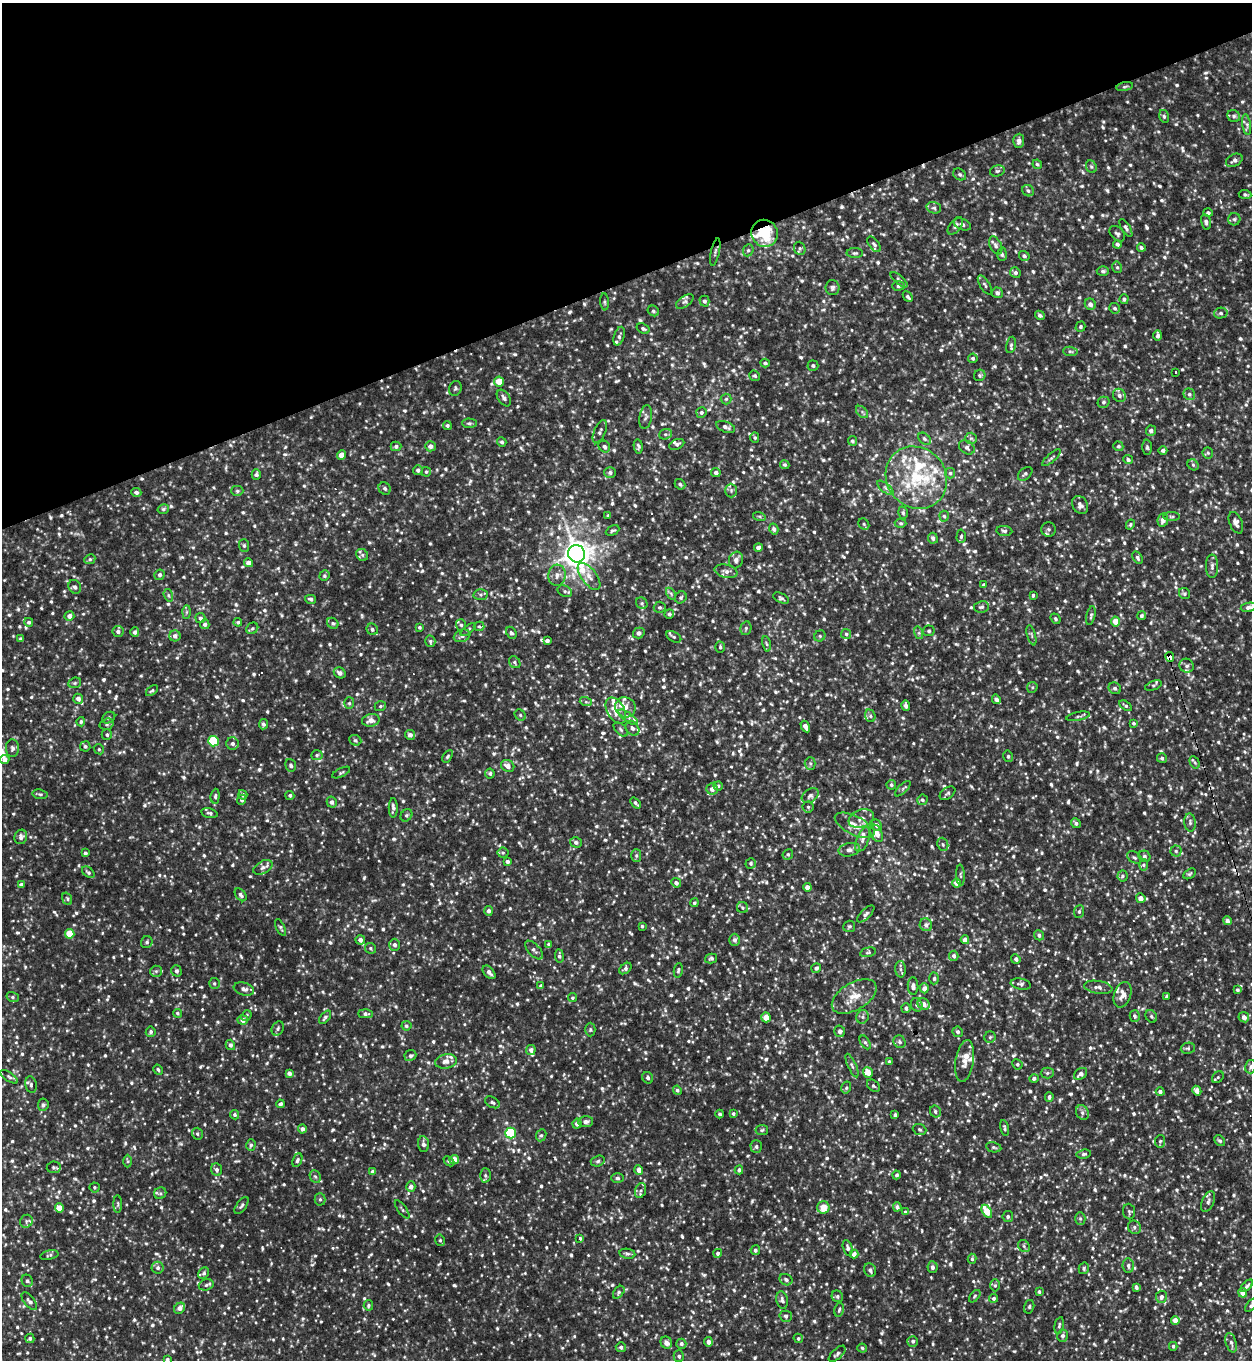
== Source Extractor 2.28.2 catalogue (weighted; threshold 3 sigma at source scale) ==
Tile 3 of 4 x 4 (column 3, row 1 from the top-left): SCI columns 2646-3895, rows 4074-5431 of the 5418 x 5431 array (HDU 1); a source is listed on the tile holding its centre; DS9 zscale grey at full resolution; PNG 1254 x 1362 px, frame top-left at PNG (2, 3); each listed source drawn as its Kron ellipse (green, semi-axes under 4 px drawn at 4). Shown black and unused: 21% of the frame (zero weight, under 2 of 3 exposures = <1% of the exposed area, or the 3 px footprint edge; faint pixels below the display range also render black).
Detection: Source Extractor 2.28.2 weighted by HDU 2 'WHT'; one run over the whole footprint, this tile lists its part. Background 0.053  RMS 0.018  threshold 0.0788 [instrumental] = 3 sigma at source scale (4.5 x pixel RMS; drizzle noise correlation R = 1.50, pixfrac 1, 0.05/0.05 arcsec/px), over >= 5 px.
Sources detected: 1408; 1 too faint to see at this stretch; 7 cosmic-ray / hot-pixel residue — neither listed nor drawn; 32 inside a brighter listed object's ellipse — not listed separately; of the other 1368, all 500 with FLUX_AUTO >= 2.85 (the completeness limit of this list) listed and drawn (868 fainter detections not listed), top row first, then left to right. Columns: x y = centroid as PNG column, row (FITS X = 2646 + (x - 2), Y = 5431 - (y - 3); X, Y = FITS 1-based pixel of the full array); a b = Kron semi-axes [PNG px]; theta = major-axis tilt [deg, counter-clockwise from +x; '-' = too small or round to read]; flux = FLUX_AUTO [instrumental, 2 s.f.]
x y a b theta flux
1125 87 8 4 11 3
1164 116 6 5 - 3.2
1234 116 6 5 - 4.2
1247 125 10 4 -81 4.6
1019 141 7 5 87 6.9
1234 160 9 6 29 6.1
1037 164 5 4 - 3
1091 167 7 5 -68 3.2
997 171 8 5 13 3.6
960 174 7 5 -37 3.6
1028 191 6 5 - 4.1
1245 195 6 4 -5 3.1
934 208 7 5 -15 4.4
1208 213 4 4 - 3.4
1234 219 6 6 - 3.6
1206 222 8 5 -77 4.7
962 224 9 5 -23 4.6
955 226 10 5 53 5.1
1126 228 10 4 -59 4.3
765 233 14 13 - 78
1117 234 9 6 -44 4.8
874 244 9 5 -54 4.1
1117 244 4 4 - 4.5
996 245 9 5 -63 5.3
800 248 7 5 -70 3.7
1141 248 4 3 - 4.2
748 250 6 5 - 3.4
715 252 14 3 78 3.5
855 253 8 5 1 3.5
1002 254 7 4 -87 3.3
1024 256 5 4 - 2.9
1117 267 6 4 -76 2.9
1103 271 6 5 - 3.7
1015 273 5 5 - 4.4
899 280 10 4 -40 4.1
985 285 11 4 -58 4
899 286 6 4 0 4
832 288 7 7 - 4.7
997 293 5 5 - 5.3
908 297 6 3 -47 3.7
1124 299 5 4 - 3.6
685 301 10 5 34 4.8
704 301 5 5 - 4.8
605 302 8 3 -86 2.9
1090 304 6 5 - 7.3
1115 308 5 5 - 3.9
653 311 6 5 - 3.5
1221 313 7 5 12 3.8
1040 315 5 4 - 4.6
1080 327 5 4 - 2.9
643 329 7 5 -21 3.6
619 336 10 5 72 5
1158 336 5 4 - 5.2
1011 345 8 5 78 3.9
1070 351 7 4 -5 3.1
973 358 5 5 - 3.2
765 363 4 4 - 3.7
813 366 5 5 - 3.5
1176 372 3 3 - 3.4
980 375 6 5 - 3.1
755 376 5 5 - 3
499 381 5 5 - 26
455 388 7 6 - 3.4
1189 394 6 5 - 4.5
1119 395 7 6 - 6.3
504 398 9 6 -56 5.6
726 399 5 5 - 2.9
1103 402 6 5 - 3.6
701 412 5 5 - 4.2
862 412 7 4 -46 3.3
646 417 12 6 81 5.4
469 423 7 4 -2 3.4
447 425 4 4 - 3.1
726 427 10 5 -21 6.7
1151 431 5 5 - 5.4
600 432 12 5 67 5.5
665 434 6 5 - 3.4
755 438 5 4 - 2.9
971 438 6 5 - 3.3
924 439 7 5 -42 3.4
852 441 5 4 - 3.7
502 442 5 4 - 3.8
677 444 8 5 26 3.5
396 446 5 5 - 4.3
430 446 5 5 - 7.9
638 446 7 4 -82 3.6
1118 446 5 4 - 3
604 447 6 5 - 5.2
967 447 8 6 -36 5.1
1147 447 7 5 -89 2.9
1163 450 4 4 - 4
1208 453 5 5 - 2.9
341 455 4 4 - 12
1051 458 12 3 41 3.3
1128 460 5 4 - 4.3
785 465 5 4 - 2.9
1193 465 6 5 - 3.4
418 470 5 5 - 5.2
426 472 5 4 - 3
716 472 4 4 - 5.3
610 473 6 5 - 4.8
950 473 5 5 - 3.1
256 474 5 4 - 4.4
1025 474 8 5 41 3.9
916 478 32 29 -48 120
680 484 6 4 -42 3.7
885 488 10 4 -39 4.7
385 489 6 5 - 4.3
731 490 7 5 -90 4.4
237 491 6 5 - 3.1
136 492 5 4 - 5.9
1080 505 10 7 -59 7.3
163 509 6 4 17 3.3
903 513 6 5 - 3.2
608 516 4 4 - 3.3
759 516 6 4 -18 3
944 516 5 4 - 3.1
1172 517 8 4 0 2.9
1163 520 6 5 - 9
901 523 6 4 -3 3
1236 523 11 6 -67 7.2
864 524 6 5 - 3.4
1130 525 5 4 - 2.9
774 529 5 4 - 5.1
1049 529 7 7 - 4.8
613 530 7 4 26 3.3
1004 531 8 5 -7 3.8
961 536 7 4 86 3.5
933 538 5 5 - 5.1
244 545 6 5 - 3.5
758 547 4 4 - 6.7
577 554 9 8 - 2100
362 555 6 5 - 4.4
1138 558 7 4 -60 4
90 559 5 4 - 3
736 560 8 7 - 6.9
248 563 5 4 - 11
1212 566 12 6 90 6.5
726 571 11 6 -12 8.3
160 575 5 5 - 4.9
557 575 10 8 78 9.7
324 576 5 5 - 3.3
589 576 16 7 -53 14
984 585 4 4 - 4.3
75 587 7 6 - 4.9
565 591 8 5 -27 4.1
671 594 7 4 -56 3.3
1184 594 6 5 - 3.3
168 595 6 4 -73 2.9
480 595 7 5 -2 3.7
1033 595 4 3 - 3
681 597 6 5 - 3.8
781 598 8 4 -26 3.6
311 599 5 4 - 4.1
642 603 6 5 - 3.3
660 607 6 5 - 3.3
981 607 8 5 9 4.3
1249 607 8 4 10 5
186 612 7 4 89 3.1
669 614 5 5 - 3.8
69 616 5 4 - 9.7
1091 616 10 4 77 3.6
1142 616 5 4 - 3.8
200 618 5 5 - 4.3
1055 619 5 4 - 3
1115 621 5 4 - 22
29 622 4 4 - 4
238 622 4 4 - 3.3
333 623 6 5 - 2.9
205 624 5 4 - 5
461 625 5 5 - 3.6
479 626 5 4 - 2.9
419 627 4 4 - 3.2
252 628 6 5 - 3.5
746 628 7 5 78 3.8
372 629 6 5 - 4.1
468 629 9 4 37 3.1
118 631 6 5 - 5.3
929 631 6 5 - 3.2
135 632 5 4 - 5.2
511 633 6 5 - 4.3
639 633 6 5 - 6.5
919 633 6 4 -72 3.3
846 634 5 5 - 3.1
1031 635 10 3 -75 3.5
175 636 5 5 - 7.1
462 636 8 6 20 6.6
820 636 6 5 - 3
674 637 8 5 -29 3.1
21 639 4 4 - 3.9
430 641 6 5 - 3.1
547 641 4 3 - 5.9
766 644 8 4 -80 3.1
720 647 5 4 - 3.2
1170 657 5 4 - 170
515 662 6 5 - 3.4
1187 666 7 7 - 5.5
340 673 6 5 - 6.5
75 683 6 5 - 3.1
1153 685 9 4 22 3.3
1032 687 5 5 - 3
1115 688 6 5 - 4.9
152 691 7 4 37 3.1
78 699 5 4 - 7.5
996 699 5 4 - 7.7
586 702 6 4 -18 2.9
349 703 6 5 - 3.3
380 706 6 4 21 2.9
906 706 5 3 - 5.9
1126 706 7 4 -35 3.2
625 707 10 9 - 14
616 711 14 8 -60 20
520 715 6 5 - 3.2
870 716 6 5 - 3.5
1078 716 12 3 11 3.6
628 717 11 4 -36 7.3
109 718 7 5 34 3.1
371 720 9 6 8 11
81 722 5 4 - 2.9
1133 723 4 4 - 2.9
107 724 7 5 17 3.3
263 724 5 4 - 4.3
805 726 6 4 -60 10
632 728 8 6 -55 6.5
621 729 9 5 -46 3.8
107 735 5 5 - 3.3
410 735 5 5 - 6.6
355 740 6 5 - 3.1
214 741 5 5 - 130
232 744 6 6 - 5.9
85 746 5 5 - 3.4
12 748 9 6 88 5.6
99 749 5 4 - 2.9
317 755 5 5 - 3
447 756 7 4 57 3.1
1008 756 6 4 -76 3.2
1162 758 5 5 - 3.6
5 760 5 4 - 8.6
1195 762 6 4 -60 2.9
810 763 6 5 - 3.1
291 765 6 5 - 4.2
508 766 7 5 -31 11
341 773 10 4 26 3.2
490 773 5 5 - 3.7
891 785 5 4 - 3.1
718 786 4 4 - 2.9
712 789 6 5 - 8.4
903 789 10 3 44 3
947 793 9 5 35 3.5
40 794 7 5 -8 3.3
243 795 5 4 - 4.1
290 795 4 4 - 3.2
215 796 7 4 85 3.3
810 796 9 6 34 5.3
242 800 5 4 - 3.8
922 800 5 5 - 3.4
332 802 5 5 - 5.2
636 803 6 3 -51 4.5
808 807 5 5 - 3.1
393 808 9 4 89 6
209 813 8 4 -13 3.8
406 815 6 5 - 3.4
861 818 13 8 21 11
1190 822 9 5 -84 4.5
1076 823 5 4 - 4.6
855 825 21 9 -26 21
877 825 6 4 -64 5.8
876 833 9 5 -64 14
21 837 7 6 - 6.9
863 839 13 6 69 7.6
576 842 6 5 - 5
943 844 7 5 -70 3.9
849 850 11 6 11 8
1176 851 5 5 - 3.5
85 853 4 3 - 4.3
503 853 5 5 - 2.9
788 854 5 5 - 3.1
636 855 6 5 - 3.1
1145 856 6 5 - 3.9
1134 857 8 5 -29 4
507 862 4 3 - 5
751 863 5 5 - 3.3
1144 865 5 4 - 2.9
263 867 10 6 29 6.2
88 872 7 4 -41 3.5
1189 874 7 4 32 3.1
960 875 10 4 -87 3
1122 876 5 5 - 3.1
676 883 5 4 - 5.5
957 883 4 4 - 14
21 885 4 4 - 7.6
807 887 4 4 - 9.6
241 895 7 5 -51 4.6
1141 898 5 4 - 13
67 899 6 4 -70 3.2
694 903 4 4 - 3.1
743 908 5 5 - 3.1
488 911 5 4 - 5.7
1079 912 6 5 - 3.9
866 914 11 5 45 5
1227 921 4 4 - 6
926 925 6 6 - 5.1
642 926 3 3 - 2.9
849 926 6 5 - 3.1
280 927 9 4 -65 3.2
70 934 5 4 - 37
1039 935 5 5 - 5
360 940 5 4 - 6.8
735 940 6 5 - 5.5
965 940 4 4 - 12
147 942 6 5 - 3.5
549 944 4 4 - 4.5
395 945 6 5 - 5.5
371 948 6 5 - 2.9
534 950 11 6 -47 6.4
868 952 8 4 13 3
559 956 7 4 -83 4.4
954 956 5 4 - 4.8
711 959 6 4 13 3.5
1016 959 5 4 - 5.5
625 968 7 4 40 4.4
816 968 5 4 - 4.3
900 969 8 5 -87 5.2
678 970 7 4 78 3.5
156 971 6 5 - 3.4
176 971 6 5 - 4.4
489 972 8 5 -48 7.5
934 978 6 4 88 3.2
214 983 5 5 - 3.2
1021 984 10 5 -11 5.1
541 986 4 3 - 4.6
913 986 9 5 -86 6.9
1098 987 14 6 -9 7.7
924 988 5 4 - 9
244 989 10 6 -17 7.1
1237 990 4 4 - 3.5
1123 995 13 8 74 15
854 996 25 13 31 30
1167 996 4 3 - 3.1
13 997 6 5 - 3.4
572 998 5 4 - 2.9
924 1004 6 5 - 10
917 1005 7 5 -64 4.6
906 1008 5 4 - 4.9
177 1013 4 4 - 3
365 1014 7 4 -1 5.5
246 1015 6 4 49 3.5
1135 1016 6 5 - 4.4
1151 1016 7 5 -58 3.2
325 1017 8 4 51 4.2
766 1017 5 4 - 22
863 1017 7 6 - 4.4
1244 1017 5 5 - 7.4
243 1020 5 5 - 8.8
406 1026 5 5 - 3.6
278 1028 7 5 60 4.2
590 1030 7 5 -90 2.9
840 1031 6 5 - 5.9
151 1032 5 5 - 4
958 1032 5 5 - 4.5
990 1037 6 5 - 3.1
865 1042 7 4 -57 3.5
900 1042 6 5 - 4.1
230 1045 5 4 - 4.7
1188 1048 7 5 11 3.2
531 1050 5 4 - 6.5
410 1055 6 5 - 4.3
446 1061 11 7 10 9.3
965 1061 21 9 81 15
889 1062 4 4 - 3.4
1017 1064 5 5 - 3.2
852 1065 13 4 -66 4.5
1251 1067 7 5 75 3.8
158 1070 5 3 - 3
868 1072 5 4 - 20
289 1073 4 4 - 6.4
1047 1073 6 5 - 3.2
1080 1074 7 5 37 9
9 1077 10 4 -34 4.1
1218 1077 6 5 - 2.9
648 1078 6 5 - 4.2
1034 1078 5 4 - 3.8
31 1085 8 5 -79 4.6
873 1086 7 5 -41 2.9
846 1088 6 4 74 3
677 1090 4 4 - 3.6
1197 1091 5 4 - 9.3
1160 1092 4 4 - 6.1
1049 1097 5 4 - 4
492 1102 8 5 -30 4.2
280 1104 4 3 - 4
43 1105 6 5 - 4.3
935 1111 6 5 - 4
1082 1112 7 6 - 5.3
720 1114 4 3 - 3.4
733 1114 4 3 - 3.2
235 1115 5 4 - 3.4
895 1115 3 3 - 3.5
586 1122 7 5 3 6.8
577 1124 5 4 - 7.5
1004 1128 8 4 -78 3
302 1129 4 4 - 6.3
920 1129 7 5 -21 3.2
762 1130 6 5 - 3
510 1133 5 5 - 150
197 1134 6 5 - 3.5
541 1135 6 5 - 3.4
1160 1141 6 5 - 2.9
1220 1141 6 5 - 3.6
423 1144 8 5 -84 6
251 1145 6 4 73 3.5
756 1146 6 6 - 4.3
994 1147 8 5 -11 3.5
1084 1154 7 4 7 3.9
454 1159 5 4 - 15
297 1160 7 4 66 4.4
128 1161 6 4 -89 2.9
449 1161 6 4 -43 2.9
598 1161 7 5 18 3.6
54 1167 7 6 - 3.7
217 1170 6 5 - 5
639 1170 5 4 - 12
739 1170 4 4 - 4.7
372 1171 3 3 - 4.5
485 1175 7 5 -89 3.5
897 1175 4 4 - 3.4
315 1177 6 5 - 3.7
617 1178 6 5 - 3.5
94 1187 5 5 - 2.9
411 1187 5 4 - 8.2
641 1190 8 5 72 4.6
160 1193 6 5 - 3.7
320 1199 6 5 - 3.4
1208 1202 11 6 66 6.2
118 1204 9 3 -90 2.9
242 1205 10 5 54 4.2
823 1207 6 6 - 27
897 1207 4 4 - 5.8
59 1208 4 4 - 21
402 1209 11 4 -54 3.7
987 1211 7 4 -57 33
1129 1211 8 6 -84 3.7
905 1212 4 4 - 3.1
1008 1216 5 5 - 3.9
1080 1218 6 5 - 3.6
26 1221 7 6 - 3.9
1134 1227 7 6 - 4.7
580 1238 4 3 - 3.6
440 1240 6 4 -75 3
1024 1246 6 5 - 3.5
848 1248 8 4 -76 5.6
755 1250 5 4 - 4.2
718 1253 4 4 - 4
627 1254 8 5 -9 3.6
854 1254 4 4 - 8.9
49 1255 9 4 13 3.5
972 1259 5 4 - 2.9
1128 1266 7 5 -83 5.4
932 1267 6 5 - 5.2
158 1268 6 6 - 5.3
1084 1268 6 5 - 3.1
870 1270 7 5 -65 5.7
204 1273 6 5 - 3.5
786 1280 7 5 -28 5.4
27 1281 6 5 - 4
206 1285 7 5 17 4.6
995 1285 6 5 - 3.6
1247 1286 7 3 45 3.6
1136 1287 4 3 - 5.1
619 1292 7 4 52 3.1
1039 1292 4 4 - 3.3
1243 1293 4 4 - 14
837 1296 6 5 - 3.4
975 1296 7 4 49 3
1161 1297 6 5 - 6.6
994 1298 4 4 - 3.8
782 1300 8 5 -79 6.1
29 1301 10 5 -51 6
368 1305 5 4 - 2.9
1251 1305 8 4 50 5.1
1029 1307 7 5 75 2.9
180 1308 6 5 - 7.7
839 1310 7 4 78 3.2
786 1316 6 5 - 3.9
1175 1320 4 4 - 11
1059 1325 8 4 78 3.3
1063 1336 6 5 - 4.5
30 1338 4 4 - 3.5
798 1338 5 4 - 2.9
913 1341 5 5 - 4.1
708 1342 4 4 - 8.2
666 1343 6 5 - 8.6
1231 1343 10 5 -73 5.7
681 1344 5 5 - 4.9
1173 1346 4 4 - 3.2
621 1347 5 5 - 4.9
862 1348 5 4 - 2.9
837 1354 10 5 43 5
679 1356 6 5 - 4.7
167 1359 3 3 - 3.8
Overlapping masked pixels (flux is a lower limit): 2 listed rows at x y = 765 233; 1170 657
Isophote crosses this tile's border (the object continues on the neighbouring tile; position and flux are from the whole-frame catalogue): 5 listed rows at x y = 1236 523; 1249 607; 1251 1067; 1251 1305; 167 1359